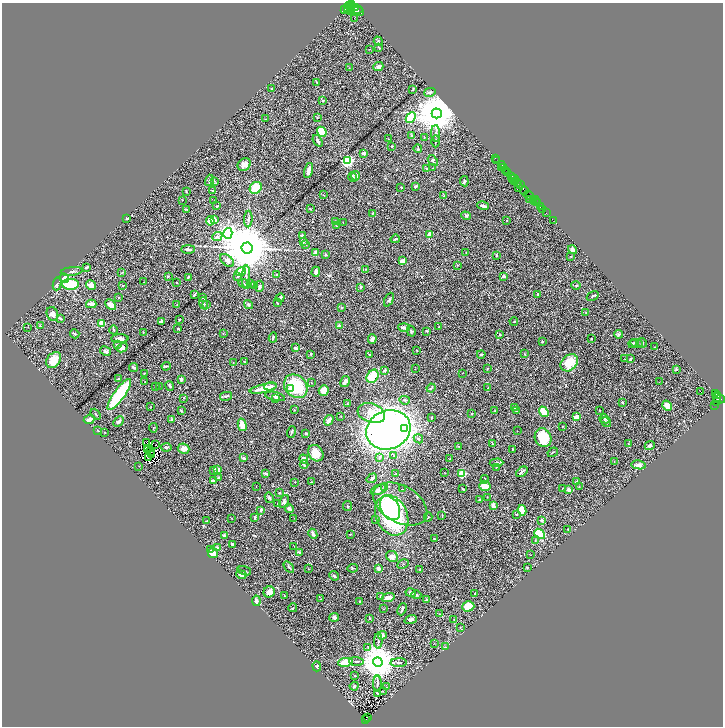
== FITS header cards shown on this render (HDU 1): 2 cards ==
NAXIS1  =                 1442
NAXIS2  =                 1448

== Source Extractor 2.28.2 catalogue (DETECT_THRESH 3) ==
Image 1442 x 1448 px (HDU 1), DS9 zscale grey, zoomed out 1/2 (1 PNG px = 2 x 2 image px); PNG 725 x 728 px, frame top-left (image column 2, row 1447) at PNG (2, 3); each listed source drawn as its Kron ellipse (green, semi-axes under 4 px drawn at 4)
Background 0.357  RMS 0.016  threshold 0.0494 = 3 sigma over >= 5 px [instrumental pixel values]
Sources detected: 461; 57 cannot appear on this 1/2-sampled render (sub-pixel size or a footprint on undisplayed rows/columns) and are neither listed nor drawn; the other 404 listed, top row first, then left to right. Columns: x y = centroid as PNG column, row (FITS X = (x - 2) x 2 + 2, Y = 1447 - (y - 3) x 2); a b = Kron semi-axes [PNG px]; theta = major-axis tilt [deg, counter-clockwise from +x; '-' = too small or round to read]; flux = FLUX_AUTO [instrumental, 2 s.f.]
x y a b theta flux
351 3 3 2 - 900
350 6 3 3 - 1300
355 7 3 2 - 1300
346 8 6 2 46 1300
349 9 5 2 - 1400
356 9 7 2 -9 3600
350 11 3 2 - 890
357 11 6 3 -11 2900
354 18 2 1 - 2.1
378 41 5 3 - 3.6
379 47 3 2 - 1.8
369 49 3 1 - 1.1
378 67 5 4 - 6.2
349 68 2 1 - 1
317 82 4 2 - 2.7
272 88 3 2 - 2
413 89 3 1 - 2.4
430 92 6 3 14 6.4
323 100 2 2 - 5.7
437 113 5 5 - 16000
317 117 2 1 - 1.5
411 117 6 4 47 510
265 119 3 2 - 2.8
322 132 5 4 - 94
436 133 8 3 -87 8.3
411 135 3 3 - 1.9
424 137 3 2 - 1.7
389 139 2 2 - 1
318 141 6 3 -54 9.2
436 141 6 2 89 2.7
392 146 3 2 - 1.5
418 149 4 3 - 3.3
364 153 3 3 - 8.8
495 158 2 1 - 24
347 161 3 3 - 780
433 161 6 4 -51 7.2
496 161 3 1 - 18
244 164 7 6 - 18
501 164 4 1 - 32
432 168 2 1 - 0.94
501 168 2 1 - 21
504 168 2 1 - 250
427 169 3 2 - 3.6
308 170 8 3 74 13
505 171 2 2 - 420
508 172 2 1 - 300
356 176 4 4 - 8.8
512 176 2 1 - 18
353 177 5 3 - 6
512 179 2 2 - 230
514 179 2 1 - 110
209 180 6 3 72 4.8
214 181 4 3 - 3.5
464 181 5 4 - 4.5
514 181 3 2 - 330
517 183 3 2 - 380
520 185 3 1 - 42
415 186 3 3 - 4.2
401 187 2 1 - 1.6
518 187 4 1 - 200
256 188 6 5 - 66
212 190 3 2 - 1.7
524 190 4 3 - 330
186 191 3 2 - 2.4
323 195 2 1 - 1.1
529 195 5 2 - 810
443 196 3 3 - 2.2
529 199 2 1 - 21
182 200 2 1 - 1.3
534 200 3 1 - 41
214 201 2 2 - 0.94
535 201 4 1 - 25
537 203 3 2 - 68
217 206 2 2 - 1.9
483 206 6 3 -14 6.9
540 206 2 2 - 250
186 209 3 3 - 2
310 209 3 2 - 1.7
543 209 3 2 - 86
373 213 4 2 - 2.4
546 213 3 1 - 15
466 216 5 3 - 3.3
127 219 3 3 - 3.6
248 219 8 3 88 5.6
214 220 2 2 - 33
507 220 3 2 - 1
553 220 3 1 - 6.6
210 221 4 4 - 27
336 221 3 2 - 2.4
343 222 2 2 - 2.4
337 226 3 2 - 1.5
228 233 5 4 - 2100
429 235 3 2 - 57
217 236 5 4 - 8.3
302 236 3 2 - 14
395 239 5 2 - 3.1
303 242 3 3 - 4.5
305 245 3 3 - 2.4
247 248 5 5 - 27000
188 249 7 3 0 7.3
573 250 5 3 - 10
316 253 4 3 - 18
466 253 2 1 - 1.1
326 255 3 2 - 3.3
497 255 4 3 - 4.6
571 256 3 2 - 1.6
227 261 8 5 -42 9.4
402 261 4 3 - 14
457 265 3 2 - 1.6
87 267 4 2 - 6.6
365 269 2 2 - 2.4
71 271 11 4 7 8.3
122 272 4 2 - 1.5
241 272 5 3 - 170
316 272 5 3 - 9.8
277 275 4 3 - 2.5
168 276 3 2 - 3.2
238 276 4 3 - 3.9
504 276 3 2 - 11
188 277 3 2 - 3.4
246 277 11 3 87 8.1
64 278 5 3 - 33
144 282 2 1 - 0.84
176 283 3 2 - 1.8
251 283 3 2 - 2.1
57 284 6 3 82 6.1
70 284 8 5 0 190
245 284 6 3 -25 3.5
91 285 5 4 - 16
123 285 2 2 - 3.1
576 285 5 3 - 3.2
254 286 4 3 - 5.4
260 286 5 4 - 5
360 287 4 3 - 3.1
537 294 3 2 - 3.1
194 295 3 2 - 3.3
593 296 6 2 31 3.7
119 297 2 2 - 4.6
203 298 4 3 - 4.4
280 298 4 3 - 5.1
389 300 7 3 64 5.6
204 303 6 3 -69 4.3
277 303 2 1 - 1.9
91 304 5 3 - 13
206 304 3 3 - 2.2
111 305 6 4 -46 29
177 305 3 2 - 1.8
248 305 5 3 - 4.1
341 308 2 2 - 6.4
586 312 3 2 - 1.2
52 314 7 5 -69 16
60 319 4 2 - 2.7
179 319 2 2 - 3.8
161 321 3 3 - 12
514 321 4 2 - 2
101 324 2 2 - 85
40 326 2 2 - 15
339 326 4 3 - 4.3
28 327 2 1 - 0.82
404 327 6 2 -3 14
438 327 2 2 - 1.1
178 328 2 2 - 3.7
114 330 4 2 - 3.4
411 331 5 4 - 4.8
427 331 4 2 - 3.3
143 332 2 2 - 1.5
223 333 3 2 - 1.8
75 334 5 2 - 4.4
500 334 3 2 - 3.6
619 334 4 3 - 3.6
273 338 5 3 - 4.2
592 338 2 2 - 1.8
120 339 9 4 1 15
372 339 5 4 - 12
542 341 3 2 - 3.6
636 343 6 3 -7 5.5
642 343 5 3 - 3.7
633 344 5 3 - 3.5
117 345 4 3 - 5.8
655 347 2 2 - 1.6
122 348 6 3 29 11
296 348 3 2 - 11
417 350 3 2 - 1.2
106 351 6 4 -28 7.1
311 354 3 2 - 2.8
481 354 4 3 - 3.2
525 354 3 2 - 1.7
369 355 3 2 - 3.9
625 359 3 2 - 1.1
630 359 3 2 - 3.7
54 360 9 6 50 46
244 362 3 2 - 2
233 363 2 2 - 1.4
569 363 10 7 44 62
166 366 4 1 - 2.9
134 367 4 3 - 3.6
488 368 3 2 - 1.1
415 369 2 1 - 0.92
676 369 2 2 - 5.2
385 370 3 3 - 6.9
462 373 2 1 - 0.9
144 374 3 2 - 1.8
372 376 7 5 54 88
119 379 3 2 - 3.1
181 379 3 3 - 6.5
145 382 2 2 - 1.8
345 382 6 3 59 13
659 382 2 1 - 0.81
311 383 3 2 - 1.5
170 386 5 3 - 4.3
271 386 6 3 7 10
296 386 13 10 -47 150
155 387 2 1 - 1.5
159 387 2 2 - 1.2
488 387 2 1 - 0.94
263 388 14 4 14 44
290 388 4 3 - 8.1
431 388 4 2 - 2.8
324 391 5 5 - 22
701 392 2 1 - 6.4
716 393 3 2 - 100
119 394 18 5 54 280
717 395 2 2 - 130
226 396 6 3 13 6.6
275 396 10 4 -13 8.2
184 398 3 2 - 1.9
716 398 3 2 - 70
276 399 3 3 - 4.4
720 399 5 2 - 610
405 400 5 3 - 4.7
622 402 3 2 - 2.9
716 402 3 3 - 200
347 404 3 3 - 2.8
715 405 2 1 - 13
667 406 5 4 - 22
151 407 2 1 - 1.1
515 407 3 2 - 7.4
294 410 3 3 - 2.1
600 410 2 1 - 1.9
181 411 2 2 - 2.8
495 411 3 2 - 3
516 411 3 2 - 2.4
544 412 5 3 - 60
371 413 14 9 -19 64
96 414 6 2 -51 2.4
472 414 2 2 - 11
341 417 2 2 - 1.3
576 417 3 3 - 27
432 418 2 2 - 1.7
89 419 6 3 25 16
605 419 5 2 - 2.8
172 420 4 3 - 2.4
329 420 6 3 57 25
119 421 6 3 45 10
606 422 5 3 - 7.9
242 425 6 3 -75 37
563 426 2 2 - 1.4
153 428 5 2 - 2
405 429 3 3 - 700
388 430 22 19 22 2100
98 431 4 2 - 1.6
517 431 2 2 - 1.1
291 432 6 2 72 4.7
105 433 2 2 - 1.4
306 433 2 2 - 4.9
543 438 9 8 - 99
418 439 5 3 - 5.2
146 442 2 1 - 4.4
493 444 2 1 - 0.78
628 444 4 3 - 2.6
155 445 2 1 - 1.1
458 446 3 2 - 1.4
650 446 5 4 - 6
166 447 5 3 - 4.3
148 448 2 1 - 1.1
184 449 6 5 - 20
513 449 3 2 - 1.8
148 450 2 1 - 0.37
151 452 2 1 - 1.1
553 452 5 2 - 2.3
316 453 9 7 -54 43
151 454 2 1 - 0.26
394 455 4 3 - 2.6
379 457 4 4 - 4.6
148 458 3 1 - 0.2
244 458 3 2 - 20
304 459 4 3 - 11
450 459 2 2 - 1.3
614 462 2 2 - 1.2
496 463 7 3 5 6.9
304 465 4 2 - 5.3
639 465 7 4 -9 13
139 466 2 1 - 0.72
497 467 3 2 - 1.7
217 470 4 3 - 33
214 471 3 2 - 2.2
445 472 3 2 - 1.2
522 472 6 2 38 10
265 473 4 3 - 5.1
396 473 2 2 - 1.5
462 473 3 3 - 200
218 478 3 3 - 3.7
372 478 6 3 35 6.2
485 479 4 2 - 5.7
213 481 3 2 - 9.9
295 482 2 1 - 0.88
311 482 2 2 - 3
576 482 4 3 - 3.3
485 486 5 5 - 25
579 486 3 2 - 1.6
256 487 2 2 - 0.95
384 487 4 3 - 3.6
563 488 3 2 - 1.7
402 489 2 1 - 0.81
463 489 4 2 - 2.5
378 490 8 5 22 12
569 490 3 2 - 21
279 493 2 2 - 2.9
487 497 2 2 - 1.5
269 498 5 4 - 4.6
479 500 3 3 - 3.1
284 502 7 4 66 6.5
277 503 2 1 - 0.97
400 504 29 18 -30 67
493 505 4 3 - 19
347 506 5 2 - 2.5
289 508 4 3 - 5.5
390 508 13 9 -60 260
261 510 3 2 - 5.8
522 510 5 3 - 65
516 514 3 2 - 4
392 515 21 15 -65 350
442 515 2 2 - 1.7
255 517 4 2 - 5.6
428 517 4 2 - 1.5
231 518 2 1 - 1.2
294 518 2 2 - 0.95
376 520 3 2 - 3.3
542 520 2 2 - 16
207 521 3 2 - 2.1
568 529 2 2 - 3.5
313 534 5 2 - 11
350 534 2 2 - 2
540 534 6 4 -41 54
224 535 3 3 - 7.4
434 539 2 2 - 1.8
535 540 3 2 - 2
232 544 4 2 - 7.8
294 546 2 1 - 1.3
218 548 3 2 - 16
210 550 3 3 - 2.2
299 552 3 2 - 4.5
213 553 5 4 - 19
530 555 3 1 - 1.1
392 556 6 5 - 15
403 564 6 3 29 3.4
289 567 6 3 -53 3.9
353 568 5 1 - 1.7
527 568 3 3 - 2.5
309 569 3 2 - 1.3
378 569 3 3 - 12
420 570 3 2 - 3.1
244 571 7 2 -16 3.6
241 575 5 3 - 21
334 576 5 3 - 4.4
269 592 6 5 - 23
411 593 5 3 - 7
475 594 2 2 - 5.1
416 595 5 3 - 4.7
284 596 2 2 - 2.8
381 596 2 2 - 2.5
388 597 7 3 16 18
321 599 3 1 - 1
427 600 3 2 - 5.2
256 601 5 3 - 11
359 601 2 2 - 1.6
468 606 6 5 - 52
293 608 4 2 - 2.5
383 609 3 2 - 1
402 609 6 2 67 5
440 614 3 2 - 2.3
334 617 5 3 - 8.7
369 618 2 2 - 3.4
411 619 6 3 20 11
454 620 2 2 - 1.1
460 627 2 2 - 1.2
382 635 4 3 - 13
378 641 8 3 88 4.7
434 643 2 2 - 0.88
368 647 4 2 - 2.7
446 647 3 2 - 2.1
356 661 7 3 -2 4.9
345 662 7 4 8 65
378 662 5 5 - 10000
399 663 8 2 1 5
317 666 5 3 - 2.7
355 676 2 1 - 1.3
377 684 8 3 90 5
354 686 4 3 - 5.3
386 687 2 2 - 1.7
383 691 2 2 - 1
378 693 3 2 - 2.5
368 717 2 1 - 1.5
366 719 2 2 - 28
At the frame edge (FLAGS 8, measured only in part): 1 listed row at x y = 351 3
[57 sub-pixel or undisplayed-footprint detections neither listed nor drawn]